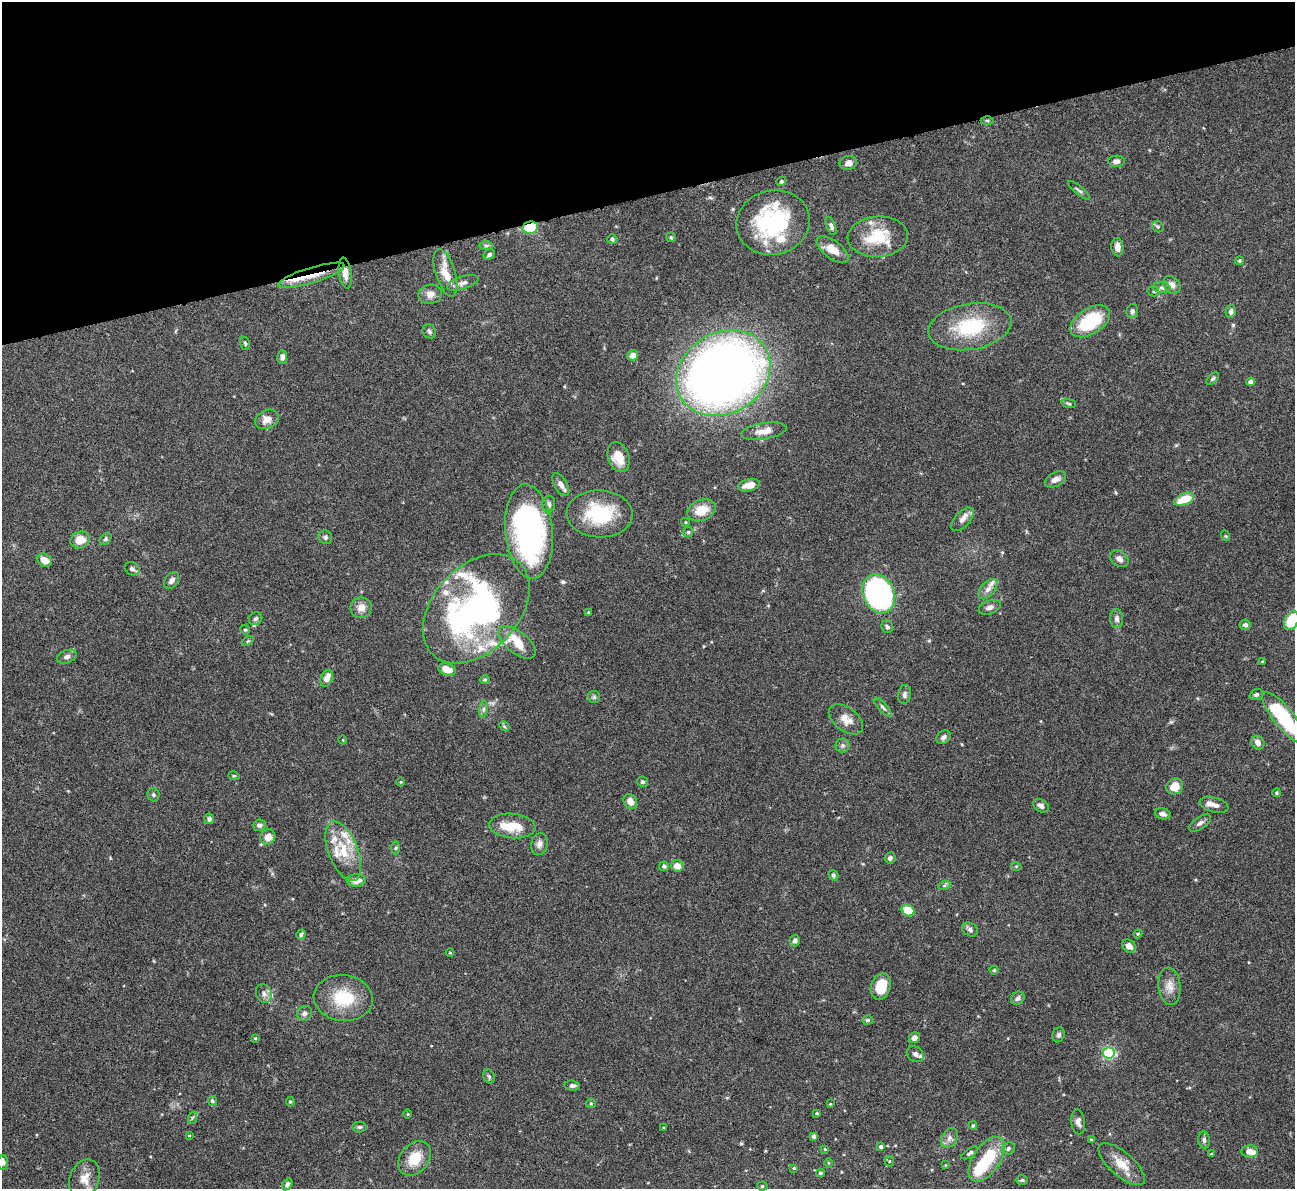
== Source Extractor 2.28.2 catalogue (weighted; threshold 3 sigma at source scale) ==
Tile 3 of 4 x 4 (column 3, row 1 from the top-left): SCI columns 2588-3880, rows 3824-5010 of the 5172 x 5153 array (HDU 1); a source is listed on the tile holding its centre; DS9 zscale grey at full resolution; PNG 1297 x 1191 px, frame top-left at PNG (2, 2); each listed source drawn as its Kron ellipse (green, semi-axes under 4 px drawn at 4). Shown black and unused: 16% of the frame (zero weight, under 4 of 8 exposures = <1% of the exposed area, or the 3 px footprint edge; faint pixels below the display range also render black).
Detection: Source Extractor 2.28.2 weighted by HDU 2 'WHT'; one run over the whole footprint, this tile lists its part. Background 0.0647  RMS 0.0025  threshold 0.0101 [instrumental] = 3 sigma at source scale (4.09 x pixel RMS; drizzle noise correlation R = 1.36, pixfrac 0.8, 0.05/0.05 arcsec/px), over >= 5 px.
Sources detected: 193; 2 inside a brighter object's white glare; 1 cosmic-ray / hot-pixel residue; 1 long thin detection or spike segment (spike, bleed or trail) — neither listed nor drawn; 17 inside a brighter listed object's ellipse — not listed separately; the other 172 listed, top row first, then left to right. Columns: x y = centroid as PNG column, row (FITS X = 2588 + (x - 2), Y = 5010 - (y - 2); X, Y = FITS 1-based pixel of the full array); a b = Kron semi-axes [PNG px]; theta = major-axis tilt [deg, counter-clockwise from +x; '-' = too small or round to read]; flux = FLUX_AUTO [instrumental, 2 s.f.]
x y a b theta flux
987 120 6 4 -1 0.33
1116 161 8 5 2 1.1
848 163 9 7 10 1.1
781 181 5 4 - 0.3
1079 190 13 3 -39 0.52
773 222 37 32 14 26
831 226 10 4 -68 0.67
1158 227 6 5 - 0.37
530 228 8 6 10 9
671 237 5 5 - 0.28
878 237 30 20 3 9.8
612 239 5 4 - 0.54
486 246 6 4 0 0.37
1117 247 9 6 -85 1.6
833 250 19 9 -36 3.3
489 254 6 4 33 0.62
1240 261 4 4 - 0.32
345 273 15 6 -82 1.8
445 273 25 10 -73 4
311 275 34 7 17 5.8
463 283 16 6 17 1.2
1172 285 10 7 -51 1.4
1162 288 9 5 -6 0.77
1153 291 6 5 - 0.38
430 294 12 9 11 1.6
1132 311 7 5 75 0.65
1231 311 6 5 - 0.88
1090 321 22 12 33 13
970 327 42 23 10 15
429 331 7 6 - 0.56
245 343 6 5 - 0.39
633 355 5 5 - 1.8
282 357 7 5 -87 0.91
723 373 49 40 31 220
1213 379 7 4 44 0.43
1251 382 4 4 - 1.2
1069 403 7 3 -9 0.35
267 419 12 9 23 1.9
764 431 23 8 9 2.4
618 457 15 10 -71 3.7
1055 479 11 7 27 1.5
561 485 13 6 -60 1.2
749 485 11 6 13 2.7
1184 499 10 6 21 5
549 504 8 6 86 0.72
701 510 15 10 22 4.1
600 514 33 23 -2 13
962 519 14 7 48 1.6
685 522 4 4 - 0.22
529 531 47 23 -84 56
688 532 5 5 - 0.35
1226 536 5 3 - 0.23
325 537 7 6 - 0.55
106 539 7 5 42 0.41
80 540 10 8 19 3.2
1119 559 10 7 -38 1.1
45 560 8 6 -34 2.2
132 569 8 6 -27 0.63
172 580 9 6 53 0.91
988 589 12 7 50 1.3
879 594 20 15 -66 84
990 607 11 6 20 1
361 608 11 10 - 1.9
476 609 63 42 47 77
588 613 4 3 - 0.25
256 619 7 6 - 0.58
1117 619 9 6 -84 0.9
1291 621 10 6 63 9.2
1245 625 5 5 - 0.75
887 627 6 5 - 0.52
245 630 5 4 - 0.3
248 641 7 4 34 0.32
517 642 22 11 -39 6
67 657 10 6 20 0.92
1263 662 3 3 - 0.34
447 669 9 5 -17 2.8
327 678 9 5 68 2
485 680 5 4 - 0.34
904 694 9 6 83 0.75
1256 695 7 5 21 0.56
594 697 6 6 - 0.45
883 707 12 4 -47 0.67
483 709 8 4 82 0.55
1283 717 31 10 -51 18
846 719 19 11 -37 2.6
504 726 5 4 - 0.33
944 737 8 6 42 0.74
343 740 4 3 - 0.17
1258 743 7 6 - 1.3
843 745 7 7 - 0.64
234 776 5 3 - 0.25
401 782 4 3 - 0.2
643 782 5 5 - 0.41
1175 786 9 7 37 3.1
1277 793 4 4 - 0.29
153 795 7 6 - 0.45
630 802 8 6 -61 1.8
1214 805 15 7 -15 1.3
1041 806 8 6 -33 1.1
1163 814 8 5 -16 0.93
209 819 5 5 - 0.6
1200 823 12 6 34 0.88
259 825 6 6 - 0.69
512 826 23 12 -6 5.8
268 837 8 7 - 2.1
539 844 11 8 76 1.2
396 848 6 4 88 0.37
343 851 31 14 -69 7
890 858 6 5 - 0.68
664 866 5 5 - 0.56
677 866 6 6 - 2
1016 866 5 3 - 0.21
833 875 5 5 - 0.51
356 880 9 6 1 2.1
944 886 6 4 19 0.4
908 910 7 5 -32 5.2
970 930 8 6 -28 0.78
301 934 5 4 - 0.47
1138 934 4 4 - 0.25
795 941 5 5 - 0.7
1129 946 7 6 - 1.6
450 953 4 3 - 0.2
994 970 4 4 - 0.27
1169 986 19 11 -85 2.3
881 987 13 9 72 4.7
264 993 10 7 -68 1
343 998 30 23 -6 9.6
1018 998 7 6 - 0.69
305 1013 8 7 - 0.84
868 1020 6 4 1 0.43
1059 1035 7 6 - 0.59
255 1038 3 3 - 0.21
914 1038 5 5 - 1.2
1109 1053 5 5 - 38
915 1054 9 7 -40 0.92
489 1076 7 5 -68 0.44
572 1086 7 5 -5 0.61
212 1101 5 4 - 0.49
290 1102 5 4 - 0.29
591 1103 5 4 - 0.29
830 1104 4 3 - 0.2
817 1113 3 3 - 0.27
408 1114 5 3 - 0.2
192 1118 6 4 71 0.36
1078 1122 12 7 -84 1
973 1126 4 3 - 0.25
359 1127 7 5 2 0.5
664 1128 3 3 - 0.23
189 1135 4 2 - 0.18
814 1136 4 4 - 0.84
949 1138 11 7 61 1.1
1091 1140 4 3 - 0.24
1204 1140 8 5 -83 0.7
881 1147 4 4 - 0.5
1008 1148 6 6 - 0.66
825 1149 3 2 - 0.18
1250 1151 8 6 1 2
970 1153 9 4 35 0.61
1211 1154 3 3 - 0.24
415 1158 19 14 51 5.1
987 1159 25 13 56 10
889 1161 5 5 - 0.31
3 1162 7 5 -88 1.1
828 1163 4 3 - 0.22
1122 1164 29 12 -41 4.2
945 1165 4 3 - 0.2
794 1168 4 3 - 0.26
820 1173 4 4 - 0.43
85 1179 20 14 69 3
1022 1180 6 5 - 0.39
287 1184 6 4 57 0.7
762 1186 5 4 - 0.37
Overlapping masked pixels (flux is a lower limit): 3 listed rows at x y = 530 228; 345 273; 311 275
Isophote crosses this tile's border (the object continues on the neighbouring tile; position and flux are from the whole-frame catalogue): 3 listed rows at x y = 1291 621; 1283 717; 3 1162